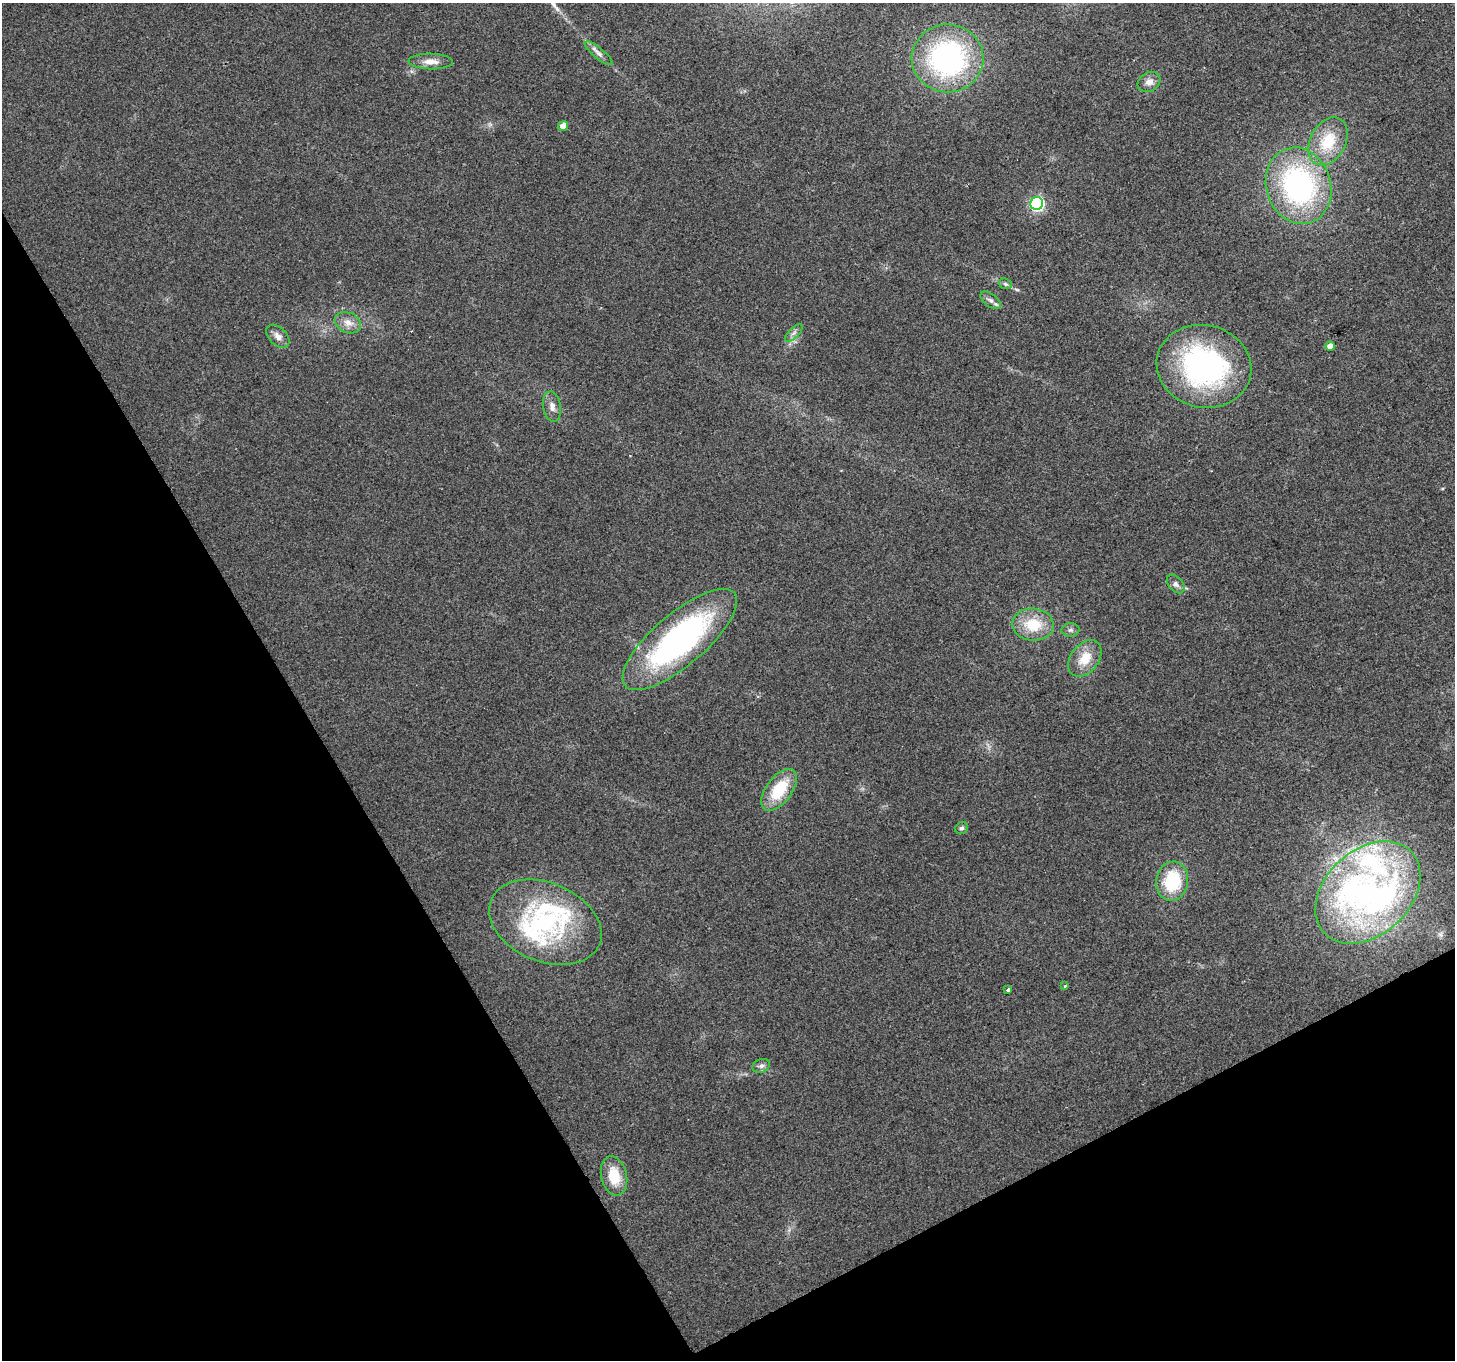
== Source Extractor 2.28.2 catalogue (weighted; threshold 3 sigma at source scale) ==
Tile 14 of 4 x 4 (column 2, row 4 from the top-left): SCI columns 1453-2905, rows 108-1465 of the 5813 x 5705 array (HDU 1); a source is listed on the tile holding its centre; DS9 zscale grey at full resolution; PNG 1457 x 1362 px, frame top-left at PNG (2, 3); each listed source drawn as its Kron ellipse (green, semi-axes under 4 px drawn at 4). Shown black and unused: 28% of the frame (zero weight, under 2 of 3 exposures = <1% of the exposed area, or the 3 px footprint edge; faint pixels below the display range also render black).
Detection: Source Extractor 2.28.2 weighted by HDU 2 'WHT'; one run over the whole footprint, this tile lists its part. Background 0.035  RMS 0.0064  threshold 0.0286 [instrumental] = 3 sigma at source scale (4.5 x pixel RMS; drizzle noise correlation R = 1.50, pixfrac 1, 0.0396/0.0396 arcsec/px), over >= 5 px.
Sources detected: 36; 1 inside a brighter object's white glare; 1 cosmic-ray / hot-pixel residue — neither listed nor drawn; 4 inside a brighter listed object's ellipse — not listed separately; the other 30 listed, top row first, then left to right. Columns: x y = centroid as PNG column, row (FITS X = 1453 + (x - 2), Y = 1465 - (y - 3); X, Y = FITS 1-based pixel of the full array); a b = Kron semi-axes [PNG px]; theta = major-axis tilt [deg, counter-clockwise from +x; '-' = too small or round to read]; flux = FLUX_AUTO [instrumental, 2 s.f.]
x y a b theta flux
599 53 17 5 -40 3.2
948 58 36 34 1 130
431 62 22 8 -1 6.4
1149 82 12 9 31 4.8
563 126 5 4 - 6.1
1328 141 25 17 61 24
1299 186 39 32 -71 130
1037 204 6 6 - 130
1005 284 7 5 -22 1.4
990 300 12 6 -37 2.8
348 323 14 10 -25 5.9
794 333 11 5 45 2.3
278 336 14 8 -45 4.4
1330 346 5 4 - 5
1204 366 48 41 -14 140
552 406 15 8 -80 4.6
1176 584 11 7 -47 2.6
1033 625 21 16 -4 20
1070 630 9 6 1 2
680 639 72 26 40 170
1085 658 20 14 52 14
779 790 24 13 53 27
961 828 6 6 - 1.5
1172 881 20 16 81 36
1368 892 60 42 43 150
545 922 59 39 -22 84
1065 986 4 4 - 0.71
1008 989 4 3 - 4.6
761 1066 9 6 19 2.2
614 1176 20 13 -78 18